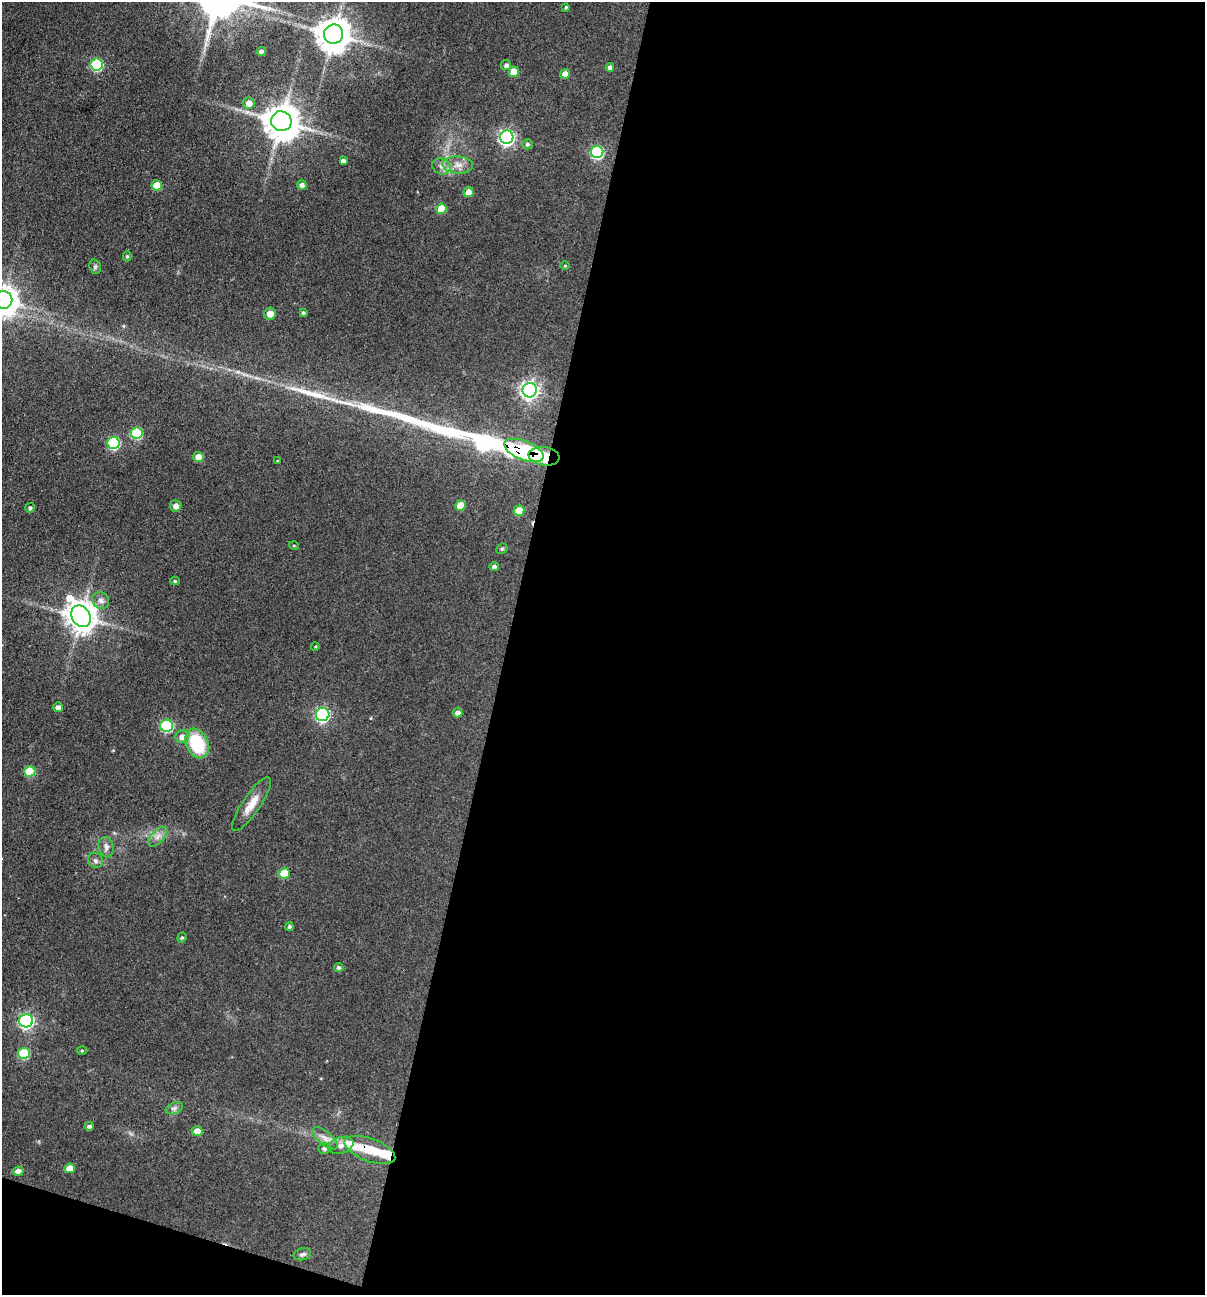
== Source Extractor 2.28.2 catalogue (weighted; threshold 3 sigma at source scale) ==
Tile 16 of 4 x 4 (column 4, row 4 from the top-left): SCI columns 3738-4940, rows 1-1293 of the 5193 x 5174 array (HDU 1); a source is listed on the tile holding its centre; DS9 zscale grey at full resolution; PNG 1207 x 1297 px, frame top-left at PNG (2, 2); each listed source drawn as its Kron ellipse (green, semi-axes under 4 px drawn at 4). Shown black and unused: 60% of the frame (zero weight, under 3 of 4 exposures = <1% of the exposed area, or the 3 px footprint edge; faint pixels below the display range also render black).
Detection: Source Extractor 2.28.2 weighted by HDU 2 'WHT'; one run over the whole footprint, this tile lists its part. Background 0.174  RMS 0.0098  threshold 0.0439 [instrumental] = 3 sigma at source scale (4.5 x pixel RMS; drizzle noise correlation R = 1.50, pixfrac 1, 0.05/0.05 arcsec/px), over >= 5 px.
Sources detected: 76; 2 inside a brighter object's white glare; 1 long thin detection or spike segment (spike, bleed or trail) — neither listed nor drawn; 1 inside a brighter listed object's ellipse — not listed separately; the other 72 listed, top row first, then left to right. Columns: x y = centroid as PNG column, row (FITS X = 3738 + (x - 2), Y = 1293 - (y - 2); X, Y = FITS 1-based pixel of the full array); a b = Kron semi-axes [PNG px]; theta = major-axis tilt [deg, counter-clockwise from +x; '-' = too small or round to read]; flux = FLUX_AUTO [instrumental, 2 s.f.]
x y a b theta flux
566 7 4 4 - 1.3
333 34 10 9 - 2100
261 52 4 4 - 4.6
97 64 6 6 - 100
506 65 5 5 - 2.8
610 67 4 4 - 3.8
514 72 5 5 - 18
565 74 5 4 - 9.2
249 103 5 5 - 8.3
281 121 10 10 - 2300
507 137 7 6 - 270
527 144 5 5 - 2
597 152 6 6 - 130
343 161 4 4 - 3.8
458 165 15 8 -3 8.8
441 166 9 8 - 5
157 185 5 5 - 22
302 185 5 4 - 3.7
469 192 5 5 - 9.6
441 209 5 5 - 23
127 256 5 4 - 1.4
565 266 5 3 - 0.83
95 267 7 5 -71 2
3 300 9 9 - 1200
303 313 4 4 - 1.7
270 314 6 6 - 9.4
530 390 7 7 - 440
137 433 6 5 - 71
114 443 6 6 - 91
524 450 21 9 -21 120
544 456 15 9 -9 35
199 457 5 5 - 11
277 461 3 3 - 0.95
460 505 5 5 - 18
176 506 6 5 - 4.6
30 508 5 4 - 2.3
519 511 5 5 - 18
294 546 5 3 - 0.92
502 549 6 5 - 1.4
494 566 5 4 - 2.8
175 581 5 4 - 1.4
101 600 9 8 - 4.6
81 616 11 9 -57 1500
315 647 4 3 - 0.88
58 707 5 5 - 4.3
458 713 4 4 - 4.6
323 714 7 6 - 210
167 726 6 6 - 90
182 737 7 6 - 7.1
197 743 15 11 -66 49
30 771 5 5 - 37
251 804 31 9 56 13
158 837 12 6 49 5.2
106 847 10 7 -81 4.4
95 860 8 7 - 3.2
284 873 5 5 - 27
289 927 4 4 - 1.8
182 938 5 4 - 1.5
339 967 5 5 - 2.1
26 1021 7 6 - 240
82 1050 5 3 - 0.98
24 1053 6 5 - 48
174 1108 9 5 20 3
89 1126 5 4 - 3.7
197 1131 5 5 - 7.9
325 1138 15 6 -40 6.2
341 1145 13 8 17 6.4
324 1148 6 5 - 2.6
370 1150 27 11 -20 30
70 1168 5 4 - 11
18 1171 5 4 - 5.3
302 1254 9 6 14 2.8
Overlapping masked pixels (flux is a lower limit): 4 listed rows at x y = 524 450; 544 456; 284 873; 370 1150
Isophote crosses this tile's border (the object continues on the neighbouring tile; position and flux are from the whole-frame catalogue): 1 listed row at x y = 3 300